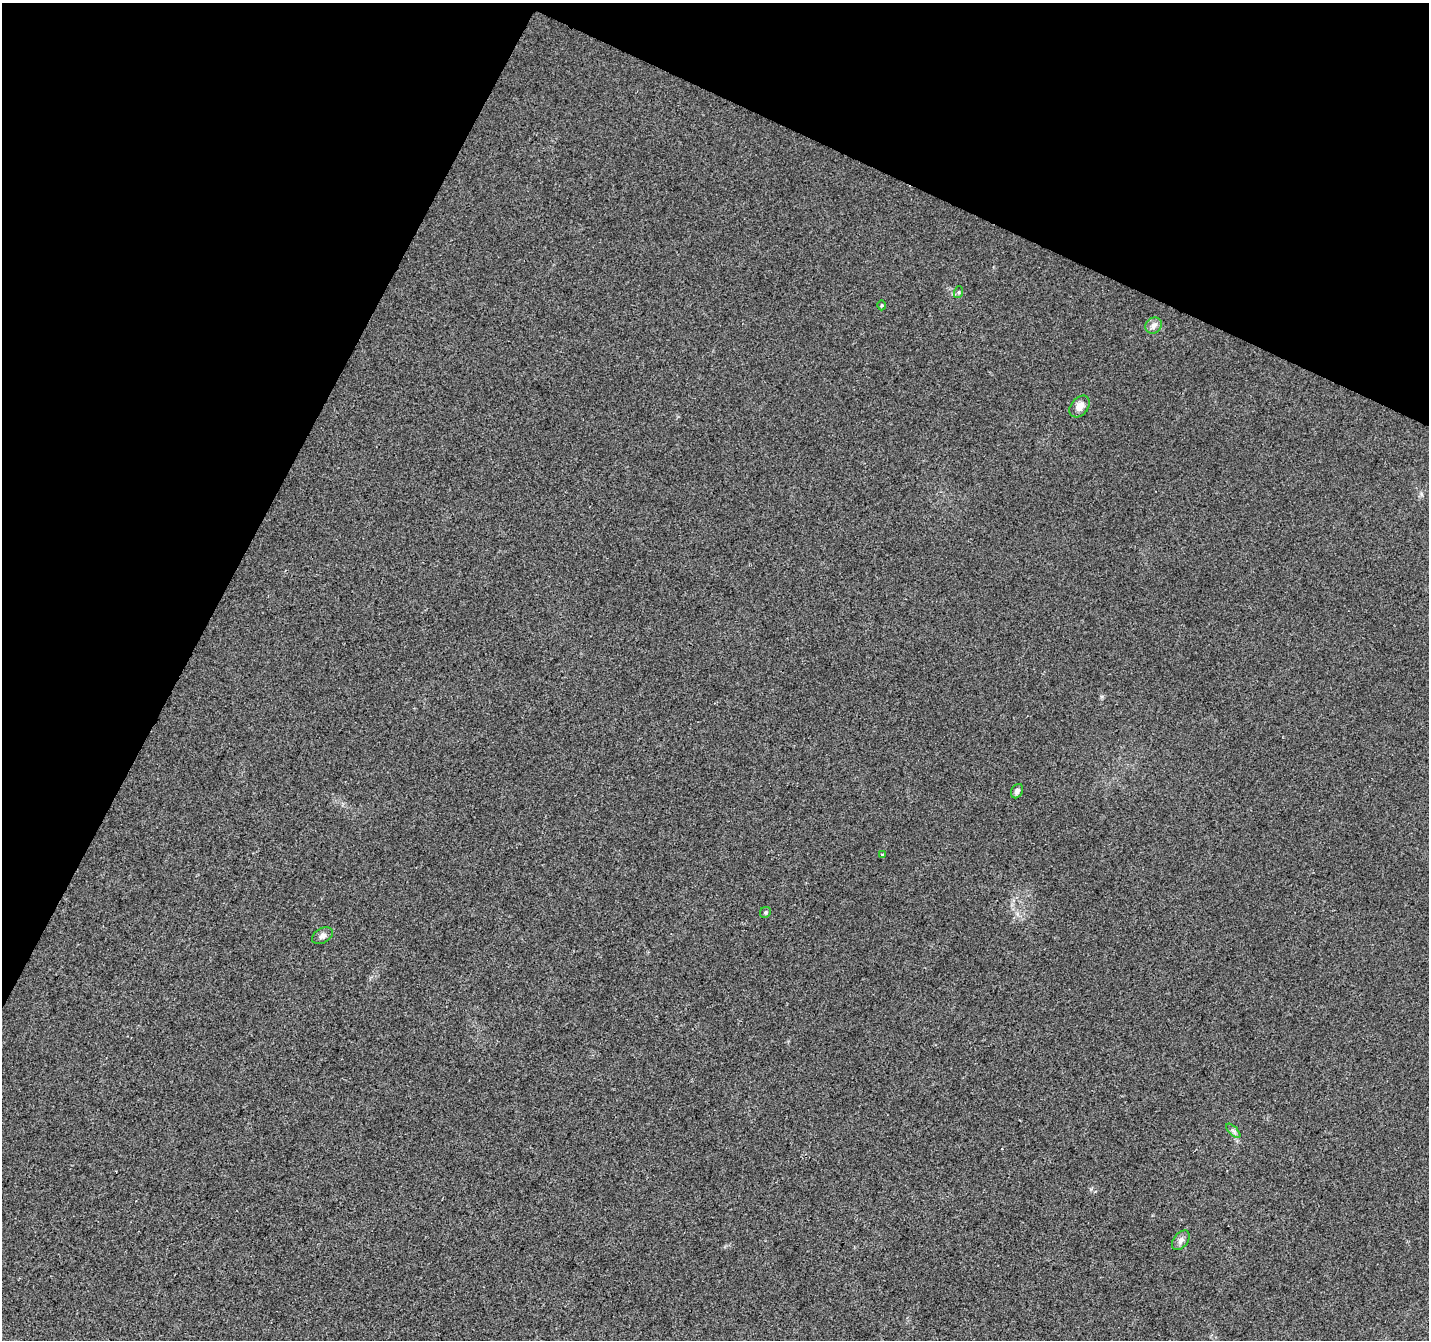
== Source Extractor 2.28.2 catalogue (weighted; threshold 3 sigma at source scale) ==
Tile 2 of 4 x 4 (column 2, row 1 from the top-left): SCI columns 1433-2859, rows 4282-5619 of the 5714 x 5821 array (HDU 1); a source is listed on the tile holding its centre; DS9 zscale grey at full resolution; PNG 1431 x 1342 px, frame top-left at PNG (2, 3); each listed source drawn as its Kron ellipse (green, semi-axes under 4 px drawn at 4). Shown black and unused: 24% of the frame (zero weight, under 2 of 3 exposures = <1% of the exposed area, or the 3 px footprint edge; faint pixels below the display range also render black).
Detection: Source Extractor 2.28.2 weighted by HDU 2 'WHT'; one run over the whole footprint, this tile lists its part. Background 0.00932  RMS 0.0047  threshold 0.0211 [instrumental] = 3 sigma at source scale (4.5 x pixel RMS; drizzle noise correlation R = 1.50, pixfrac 1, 0.0396/0.0396 arcsec/px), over >= 5 px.
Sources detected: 10; all 10 listed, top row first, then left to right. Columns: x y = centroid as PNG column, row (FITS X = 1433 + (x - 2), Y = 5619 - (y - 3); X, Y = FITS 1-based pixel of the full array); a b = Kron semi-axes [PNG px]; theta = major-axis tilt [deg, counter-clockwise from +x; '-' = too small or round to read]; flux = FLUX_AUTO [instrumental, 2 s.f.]
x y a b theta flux
959 292 6 4 72 0.66
881 305 5 3 - 0.51
1154 325 9 7 44 2
1080 406 12 8 50 3.2
1017 791 7 5 63 1.6
882 855 3 3 - 2.2
765 912 6 5 - 0.76
322 936 11 7 29 1.9
1233 1131 9 3 -45 0.98
1181 1240 11 7 53 2.1